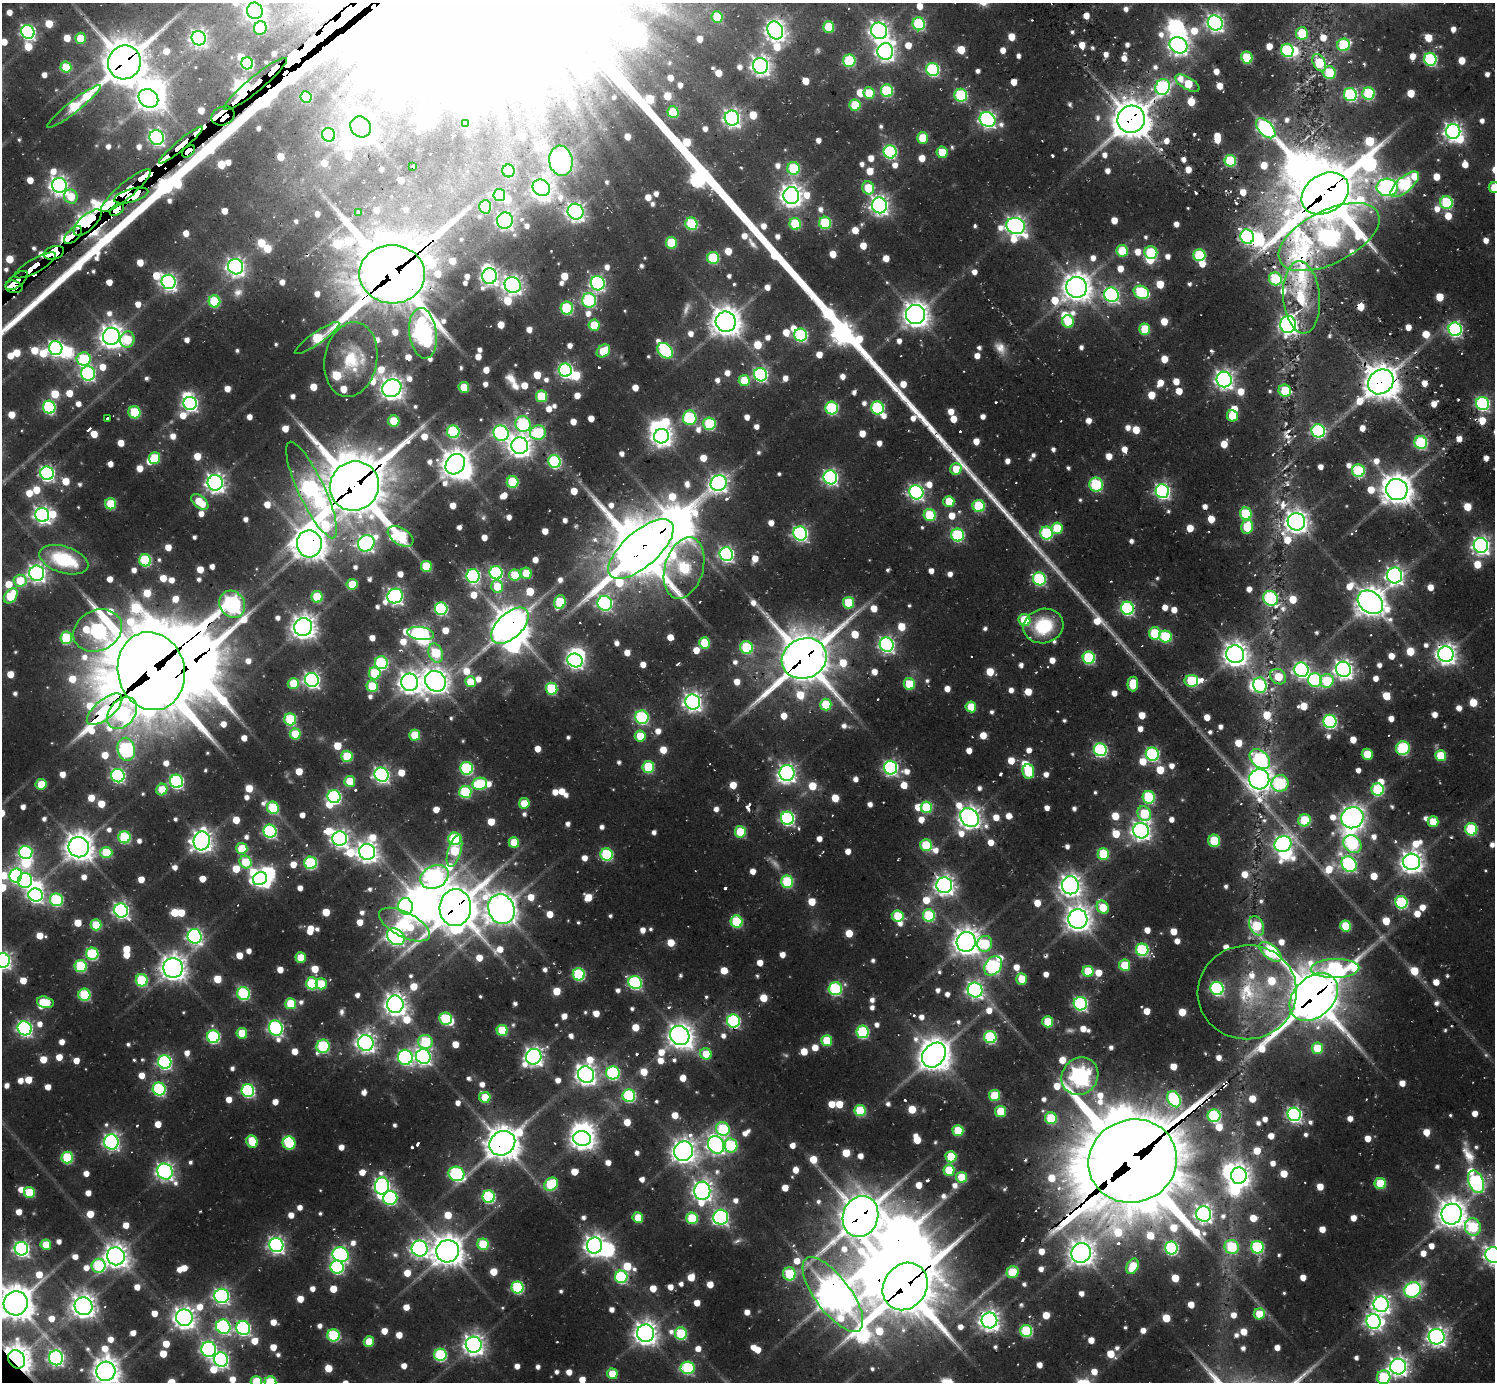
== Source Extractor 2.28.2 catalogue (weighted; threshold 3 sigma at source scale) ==
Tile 10 of 4 x 4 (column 2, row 3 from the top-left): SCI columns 1850-3342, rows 1796-3175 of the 6328 x 6302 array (HDU 1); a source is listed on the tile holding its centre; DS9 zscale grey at full resolution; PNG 1497 x 1384 px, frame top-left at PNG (2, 3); each listed source drawn as its Kron ellipse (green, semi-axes under 4 px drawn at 4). Shown black and unused: <1% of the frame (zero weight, under 2 of 3 exposures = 12% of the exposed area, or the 3 px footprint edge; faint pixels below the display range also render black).
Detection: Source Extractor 2.28.2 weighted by HDU 2 'WHT'; one run over the whole footprint, this tile lists its part. Background 0.0801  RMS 0.0094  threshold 0.0424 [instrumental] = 3 sigma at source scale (4.5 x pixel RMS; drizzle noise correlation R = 1.50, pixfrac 1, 0.05/0.05 arcsec/px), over >= 5 px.
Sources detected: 1527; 28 too faint to see at this stretch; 60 inside a brighter object's white glare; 24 cosmic-ray / hot-pixel residue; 6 long thin detections or spike segments (spike, bleed or trail) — neither listed nor drawn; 21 inside a brighter listed object's ellipse — not listed separately; of the other 1388, all 500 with FLUX_AUTO >= 32.2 (the completeness limit of this list) listed and drawn (888 fainter detections not listed), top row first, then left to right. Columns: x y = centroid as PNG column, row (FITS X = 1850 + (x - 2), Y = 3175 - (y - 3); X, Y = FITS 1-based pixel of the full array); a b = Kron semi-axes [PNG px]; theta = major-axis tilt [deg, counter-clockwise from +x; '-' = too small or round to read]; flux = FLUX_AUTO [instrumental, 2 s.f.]
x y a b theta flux
255 11 8 8 - 650
717 17 6 5 - 44
1215 23 8 7 - 450
919 24 6 6 - 130
829 27 6 5 - 53
260 28 7 6 - 67
775 30 9 7 -66 700
879 31 8 8 - 570
28 32 7 6 - 290
1302 33 6 6 - 50
80 38 5 5 - 34
199 38 7 7 - 390
1179 45 9 8 - 590
1344 45 6 6 - 110
1287 50 7 6 - 130
885 51 8 8 - 580
1247 58 6 5 - 62
1430 59 6 6 - 160
849 61 6 6 - 96
124 62 17 16 - 4000
247 63 6 6 - 140
1319 63 9 6 -63 48
760 66 8 7 - 590
66 67 5 5 - 42
933 69 7 6 - 180
1330 73 6 6 - 58
1187 83 13 6 -30 48
256 84 40 7 40 5300
1163 87 8 7 - 200
887 91 6 6 - 110
869 93 6 5 - 42
1368 93 6 6 - 100
961 95 6 6 - 130
1350 95 6 6 - 170
306 97 6 5 - 51
148 98 10 9 - 1000
855 105 6 5 - 57
74 107 34 6 38 100
673 112 6 5 - 68
223 116 12 9 24 5200
732 118 7 7 - 450
987 119 8 7 - 400
1131 119 14 13 - 2900
466 123 4 3 - 86
361 127 11 9 -46 1500
1266 128 12 7 -47 370
1453 132 7 7 - 520
329 135 7 6 - 130
157 137 7 7 - 330
923 138 6 5 - 39
181 145 28 5 40 1600
189 151 7 5 44 600
890 152 6 6 - 190
942 152 6 5 - 34
561 161 15 11 -82 810
1230 161 6 5 - 88
413 167 4 3 - 90
794 168 6 6 - 87
508 171 6 6 - 83
1405 184 17 7 41 180
59 185 7 7 - 590
1387 187 10 9 - 460
1494 187 6 5 - 33
541 188 9 8 - 540
868 188 6 6 - 40
126 191 32 7 40 3000
1325 193 25 19 33 6700
131 195 18 6 16 3400
499 195 6 6 - 48
791 196 8 8 - 840
71 197 7 6 - 34
1446 202 6 6 - 110
879 205 8 7 - 550
485 207 6 6 - 65
117 210 8 5 34 620
358 212 4 3 - 44
576 212 8 7 - 540
505 221 8 8 - 360
88 222 17 7 42 2000
825 223 6 6 - 91
691 224 6 6 - 100
795 224 6 5 - 76
1016 226 9 8 - 600
73 235 11 6 44 710
1247 237 7 6 - 270
1329 237 55 26 27 620
671 243 6 5 - 61
1122 251 6 5 - 47
54 253 10 6 18 3000
1151 253 6 6 - 79
1199 255 6 6 - 95
713 258 6 6 - 93
35 265 23 7 29 1700
236 267 8 7 - 510
392 274 33 29 -3 8400
489 276 8 7 - 470
1275 279 6 6 - 100
17 281 13 6 38 1100
168 282 7 7 - 410
598 283 7 7 - 280
513 285 8 7 - 600
14 287 9 6 -12 2500
1077 287 10 10 - 1400
1141 292 8 6 -25 120
1112 295 7 7 - 290
1301 297 36 18 -85 60
589 300 7 7 - 160
214 301 6 6 - 80
567 308 6 6 - 100
916 315 9 9 - 1200
1068 321 6 6 - 48
726 322 10 10 - 1600
1288 324 8 8 - 450
594 325 6 5 - 44
1145 329 6 5 - 48
1455 329 7 6 - 240
423 333 25 14 -82 730
801 335 6 6 - 170
111 336 8 8 - 1000
317 338 27 6 35 78
127 339 8 7 - 48
56 348 7 6 - 320
603 351 7 5 40 45
665 351 9 6 -46 160
84 359 7 6 - 110
351 360 38 26 79 56
565 370 6 6 - 270
88 373 7 7 - 250
761 375 7 6 - 210
1224 379 8 7 - 580
744 380 5 5 - 43
1381 382 13 11 41 2400
464 387 5 5 - 33
392 388 10 8 28 920
1285 391 6 6 - 44
541 396 5 5 - 59
190 403 7 6 - 310
1482 403 7 6 - 220
49 407 6 6 - 140
832 408 6 6 - 140
877 408 6 6 - 140
135 412 6 6 - 67
1232 416 6 5 - 36
107 418 4 3 - 120
690 418 7 7 - 120
394 421 5 5 - 54
523 424 8 7 - 140
709 424 6 6 - 110
1318 431 7 6 - 200
453 432 6 6 - 120
501 433 8 7 - 280
538 433 8 7 - 92
661 436 7 7 - 740
1421 442 6 6 - 140
520 446 8 8 - 960
154 458 6 5 - 52
555 461 6 6 - 140
455 464 11 9 53 1500
956 469 6 5 - 34
1358 471 6 6 - 120
47 473 7 6 - 310
830 477 7 6 - 310
513 482 6 6 - 79
215 483 8 7 - 620
719 483 8 7 - 540
1096 485 7 6 - 99
354 486 25 24 - 7100
311 490 53 13 -65 450
1397 490 11 10 - 1600
1162 491 7 6 - 300
916 492 7 7 - 330
949 501 5 5 - 33
200 502 10 5 -39 39
111 504 5 5 - 58
979 506 6 6 - 84
1246 514 6 6 - 78
42 515 7 7 - 430
930 515 6 6 - 74
1296 522 9 8 - 840
1247 527 7 5 75 47
1057 528 6 5 - 43
800 533 7 6 - 280
1046 533 6 6 - 120
958 535 6 6 - 140
401 536 14 8 -32 130
366 543 8 8 - 390
309 544 13 12 - 1900
1481 545 7 7 - 510
641 549 40 17 41 11000
726 554 7 6 - 310
64 560 25 13 -18 77
145 560 6 6 - 100
426 566 5 5 - 53
684 568 31 19 74 150
37 573 7 7 - 510
496 573 6 6 - 180
526 573 5 5 - 40
515 575 5 5 - 49
473 576 7 6 - 220
1395 576 8 7 - 470
1039 579 7 6 - 160
20 581 6 6 - 40
352 584 5 5 - 35
497 587 6 6 - 34
11 596 8 5 53 69
395 596 8 7 - 400
317 597 6 5 - 60
1270 598 8 7 - 160
560 602 7 5 68 72
1370 602 14 10 -36 1600
605 603 7 7 - 260
849 603 6 5 - 55
232 604 14 12 -55 490
1127 608 6 6 - 210
441 609 6 6 - 160
1024 620 6 5 - 51
510 626 22 12 44 2600
1043 626 20 17 14 63
303 627 9 8 - 1100
98 630 25 20 25 370
421 633 14 6 -7 330
1155 633 6 6 - 71
1166 637 6 6 - 91
66 638 6 6 - 90
704 643 5 5 - 53
887 645 7 7 - 360
746 647 6 6 - 88
436 653 10 7 -72 75
1235 654 9 9 - 1100
1446 654 8 7 - 730
804 658 23 20 24 4900
1089 658 6 6 - 120
575 660 8 6 -25 350
381 663 6 6 - 140
1343 669 8 7 - 620
1301 670 7 7 - 360
151 671 39 33 -76 12000
375 673 6 6 - 64
1278 677 9 7 -40 34
312 680 7 7 - 380
1315 680 7 6 - 140
435 681 11 10 - 1200
1191 681 7 6 - 83
1327 681 7 6 - 63
409 682 8 8 - 920
470 682 5 5 - 33
293 683 6 5 - 44
909 684 6 5 - 45
1133 684 7 5 87 42
1260 685 8 6 -78 120
372 686 6 5 - 54
552 689 6 5 - 85
693 702 7 7 - 560
826 705 6 5 - 48
971 707 5 5 - 36
105 709 22 9 40 840
122 713 18 13 51 160
642 717 7 6 - 170
290 719 6 6 - 93
1330 721 6 6 - 200
295 734 5 5 - 48
415 735 5 5 - 44
640 736 5 5 - 33
1403 748 7 6 - 130
126 749 11 8 -79 250
1100 750 6 6 - 190
1152 754 7 6 - 180
1367 754 5 5 - 33
347 756 5 5 - 58
1441 756 5 5 - 50
1260 759 11 8 -43 160
648 767 6 6 - 72
467 768 6 6 - 140
891 768 7 6 - 270
1028 771 7 6 - 50
787 773 8 7 - 490
381 775 7 7 - 350
118 776 7 6 - 240
1259 779 10 10 - 830
176 781 7 6 - 220
350 781 5 5 - 40
1280 783 8 8 - 110
41 784 5 5 - 32
480 784 7 6 - 77
162 789 6 5 - 34
1378 790 6 6 - 100
465 792 6 6 - 100
334 797 6 6 - 240
1149 797 6 6 - 100
524 803 5 5 - 35
926 807 6 5 - 71
273 808 6 6 - 80
1144 813 7 6 - 57
969 817 10 8 -45 870
787 818 7 6 - 220
1352 818 11 10 - 980
1305 820 6 6 - 70
1433 822 5 5 - 37
1471 829 6 6 - 100
270 831 6 6 - 200
1141 831 8 7 - 610
740 832 5 5 - 52
125 837 6 6 - 110
340 839 7 7 - 500
455 839 6 6 - 130
202 841 9 8 - 810
1214 841 6 6 - 51
514 842 5 5 - 35
1283 844 8 7 - 490
1352 844 10 8 -42 110
926 845 6 6 - 75
79 847 10 10 - 1500
242 848 5 5 - 43
454 851 16 6 73 68
26 852 7 6 - 210
367 852 8 7 - 770
106 853 6 5 - 53
1103 854 6 5 - 60
607 855 6 6 - 120
245 862 6 6 - 47
1411 862 8 8 - 860
311 863 6 6 - 130
1349 864 8 7 - 270
16 875 7 6 - 220
434 877 15 11 27 490
260 879 7 6 - 300
25 880 7 7 - 230
787 882 6 6 - 99
944 885 8 8 - 700
1070 885 9 8 - 800
36 895 7 6 - 330
56 900 6 6 - 130
1401 902 6 6 - 140
406 906 8 7 - 240
455 907 18 16 85 3200
1103 907 7 5 -57 35
501 909 15 13 -66 1600
121 910 7 6 - 360
898 916 6 5 - 51
929 916 6 6 - 110
1078 919 10 9 - 1200
737 922 6 6 - 86
96 925 5 5 - 54
404 925 28 12 -27 110
1257 926 10 7 -67 59
1346 926 5 5 - 49
195 936 7 7 - 350
396 937 9 7 -39 410
966 942 10 9 - 1300
985 944 8 7 - 70
1142 950 6 6 - 140
1270 952 13 7 -39 140
92 954 6 6 - 120
301 957 5 5 - 32
3 960 7 7 - 430
1125 965 5 5 - 45
81 966 6 6 - 92
993 966 10 8 52 220
173 968 10 9 - 1100
1335 969 24 9 2 260
1088 971 5 5 - 50
579 974 6 6 - 120
1022 979 5 5 - 33
142 980 6 6 - 99
312 983 6 6 - 88
635 983 7 6 - 180
321 984 5 5 - 35
1217 988 7 6 - 200
835 989 6 6 - 150
975 990 7 7 - 410
1247 992 49 47 9 120
243 994 6 6 - 150
84 995 6 6 - 99
1314 997 28 20 45 4700
45 1002 8 5 -14 47
291 1004 5 5 - 54
395 1004 8 8 - 900
1080 1004 7 6 - 210
446 1019 6 6 - 91
733 1021 6 6 - 190
1048 1022 5 5 - 50
25 1028 7 6 - 320
276 1028 8 6 -70 290
502 1030 5 5 - 58
862 1032 6 6 - 130
242 1033 5 5 - 41
680 1035 10 9 - 1000
213 1037 6 6 - 170
990 1037 6 6 - 140
827 1041 5 5 - 46
425 1042 7 7 - 80
366 1043 8 7 - 620
323 1046 7 6 - 130
1317 1048 6 5 - 44
706 1054 6 5 - 37
934 1055 14 10 50 2200
423 1056 7 7 - 390
405 1057 7 7 - 300
534 1057 8 7 - 580
165 1062 7 6 - 260
613 1073 6 6 - 160
586 1075 8 7 - 740
1080 1076 19 17 49 680
159 1089 6 6 - 170
248 1090 6 6 - 180
629 1096 6 6 - 140
994 1096 5 5 - 53
485 1097 5 5 - 38
1174 1099 8 6 -62 170
860 1111 5 5 - 70
1001 1111 5 5 - 45
1294 1114 7 6 - 310
1214 1116 6 6 - 150
1051 1118 6 6 - 69
723 1129 7 6 - 95
958 1130 5 5 - 52
582 1139 9 7 -6 790
252 1141 6 5 - 38
111 1142 8 7 - 380
289 1143 6 6 - 72
502 1143 13 11 35 2100
716 1145 9 8 - 470
731 1145 7 6 - 92
683 1151 10 9 - 1000
67 1157 6 6 - 93
951 1157 5 5 - 56
1133 1161 45 41 19 15000
949 1170 5 5 - 47
165 1172 8 7 - 490
456 1174 8 7 - 190
1239 1176 8 8 - 790
961 1177 5 5 - 34
1476 1182 11 7 -68 320
551 1184 7 6 - 90
1380 1184 5 5 - 59
382 1186 8 7 - 370
702 1191 9 8 - 670
29 1192 5 5 - 47
489 1197 6 6 - 140
390 1198 7 7 - 190
1204 1214 7 7 - 470
1452 1214 10 10 - 1400
860 1216 21 17 72 3400
721 1217 7 7 - 280
638 1218 5 5 - 35
692 1218 5 5 - 79
1473 1227 9 8 - 93
483 1244 5 5 - 63
46 1245 5 5 - 34
276 1245 7 7 - 420
595 1245 8 7 - 780
1232 1247 7 7 - 69
1257 1247 6 6 - 130
1171 1248 6 6 - 160
21 1249 7 6 - 350
420 1249 8 8 - 480
448 1251 11 11 - 1800
1081 1253 10 9 - 1200
340 1255 8 7 - 260
1493 1255 8 7 - 550
116 1256 9 8 - 1000
99 1266 7 7 - 110
1133 1266 8 5 63 41
337 1267 7 6 - 180
1012 1272 6 6 - 52
789 1274 6 6 - 70
621 1277 6 6 - 140
905 1286 25 21 55 6000
517 1287 6 6 - 120
1412 1290 8 7 - 180
833 1295 44 17 -53 2300
222 1296 7 7 - 340
16 1303 12 12 - 2200
1381 1304 8 7 - 520
83 1306 9 9 - 1000
1259 1314 5 5 - 34
184 1318 8 8 - 850
989 1320 8 8 - 730
1373 1322 7 7 - 340
223 1327 7 7 - 220
243 1328 7 7 - 250
1026 1331 6 6 - 110
645 1333 9 8 - 980
681 1333 6 6 - 87
334 1335 6 6 - 110
1437 1337 8 8 - 590
369 1341 5 5 - 36
474 1345 8 8 - 750
209 1349 8 7 - 330
440 1355 6 6 - 130
56 1358 7 7 - 340
17 1359 9 8 - 1500
221 1360 7 7 - 290
1398 1367 8 8 - 620
688 1368 7 6 - 120
106 1371 10 9 - 1400
612 1374 5 5 - 33
1384 1377 7 6 - 93
256 1381 5 5 - 51
270 1382 6 6 - 79
Overlapping masked pixels (flux is a lower limit): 51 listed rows (the first 20) at x y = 124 62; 256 84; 1163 87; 961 95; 223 116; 1131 119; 181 145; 189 151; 1405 184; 126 191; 1325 193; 131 195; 117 210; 88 222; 73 235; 1329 237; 54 253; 35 265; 392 274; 17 281
Isophote crosses this tile's border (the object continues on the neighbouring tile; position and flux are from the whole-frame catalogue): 9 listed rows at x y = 255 11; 1494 187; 3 960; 1493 1255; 16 1303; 106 1371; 1384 1377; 256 1381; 270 1382